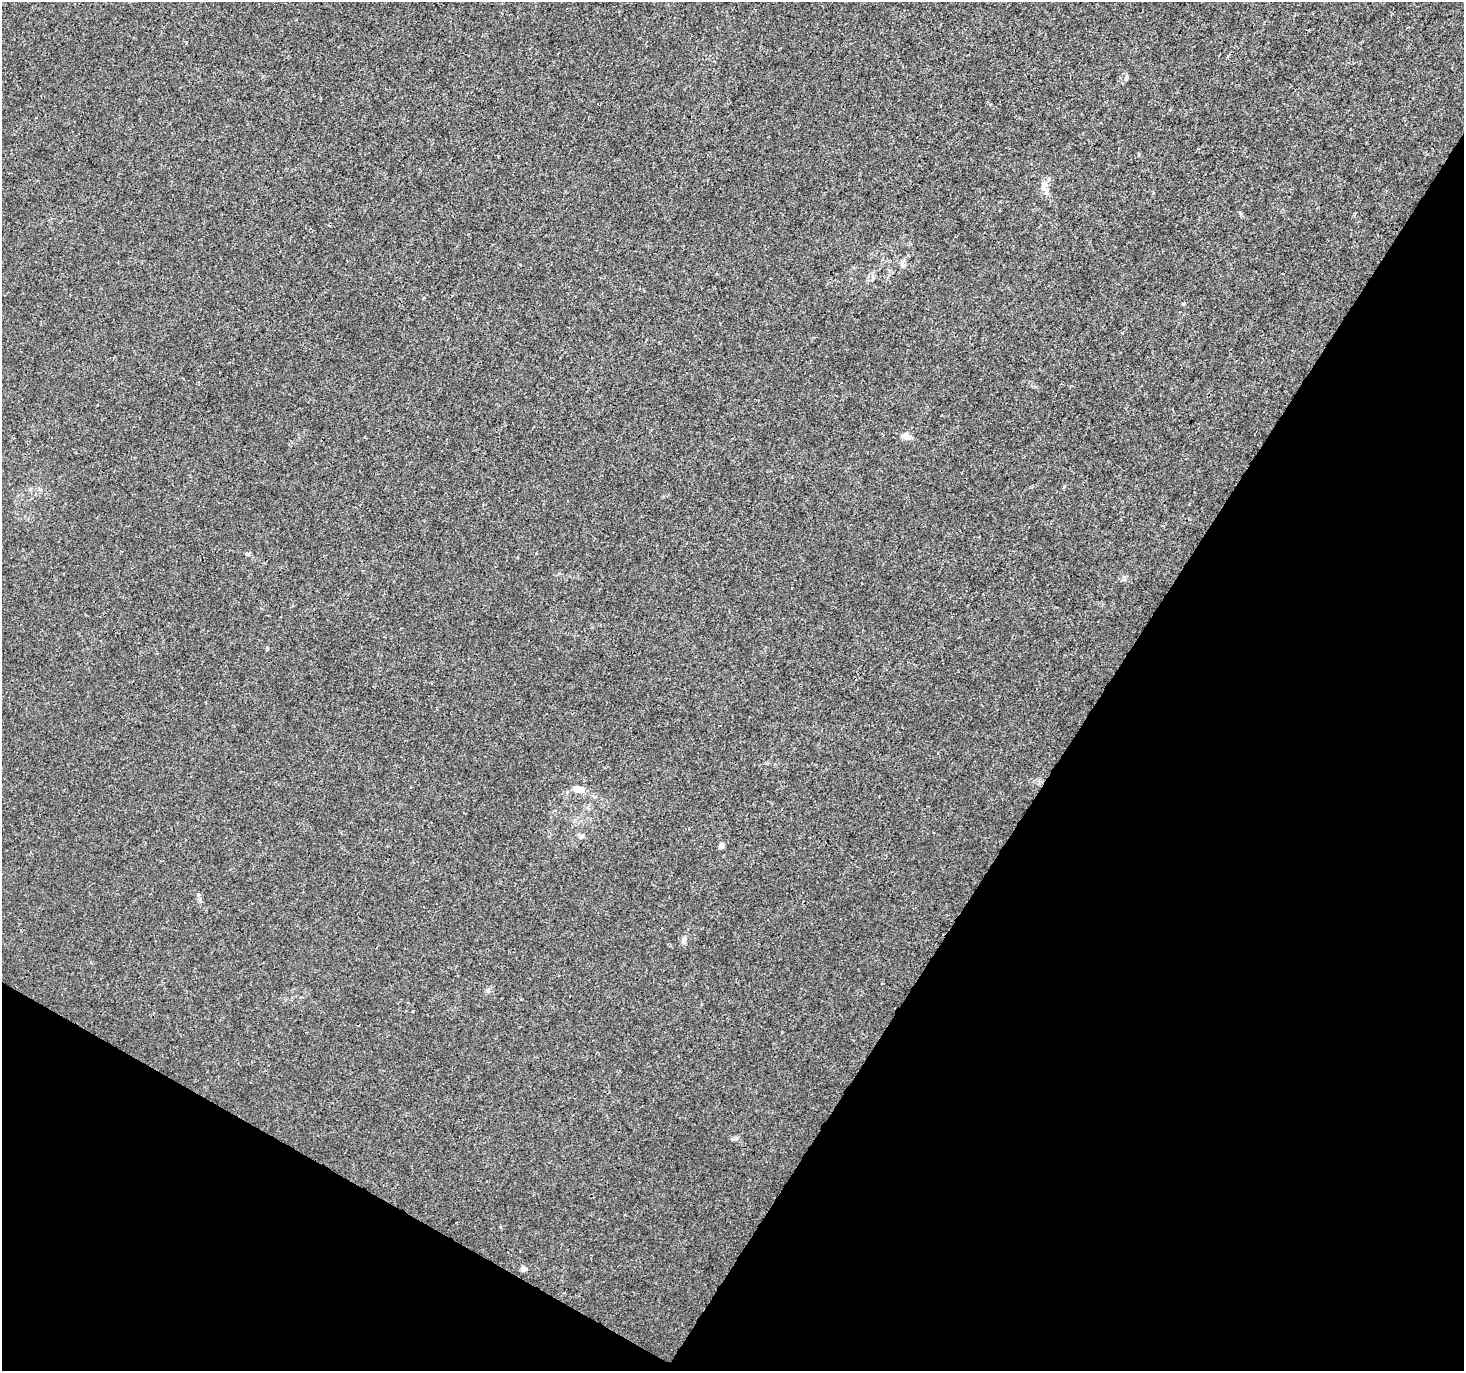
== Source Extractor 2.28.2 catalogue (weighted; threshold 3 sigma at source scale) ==
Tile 15 of 4 x 4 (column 3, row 4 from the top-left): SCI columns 2923-4384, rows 194-1562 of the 5854 x 5930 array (HDU 1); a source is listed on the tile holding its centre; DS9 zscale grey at full resolution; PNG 1466 x 1373 px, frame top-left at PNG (2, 2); no overlay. Shown black and unused: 31% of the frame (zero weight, under 3 of 4 exposures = <1% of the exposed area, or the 3 px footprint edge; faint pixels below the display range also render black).
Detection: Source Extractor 2.28.2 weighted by HDU 2 'WHT'; one run over the whole footprint, this tile lists its part. Background 0.00142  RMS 0.0013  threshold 0.00607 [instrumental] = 3 sigma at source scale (4.5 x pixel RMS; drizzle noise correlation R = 1.50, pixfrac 1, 0.0396/0.0396 arcsec/px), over >= 5 px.
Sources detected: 10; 1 inside a brighter listed object's ellipse — not listed separately; the other 9 listed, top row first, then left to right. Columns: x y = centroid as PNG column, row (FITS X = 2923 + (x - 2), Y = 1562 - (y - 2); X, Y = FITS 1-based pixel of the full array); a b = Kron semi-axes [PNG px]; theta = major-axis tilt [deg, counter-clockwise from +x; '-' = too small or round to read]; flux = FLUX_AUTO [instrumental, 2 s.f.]
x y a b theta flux
1126 78 8 5 76 0.28
1044 187 22 7 -77 0.95
905 436 9 8 - 0.82
578 789 14 8 -12 1
721 846 5 4 - 0.61
684 940 10 5 79 0.36
488 990 6 5 - 0.27
736 1138 5 5 - 0.24
524 1269 8 5 1 0.34